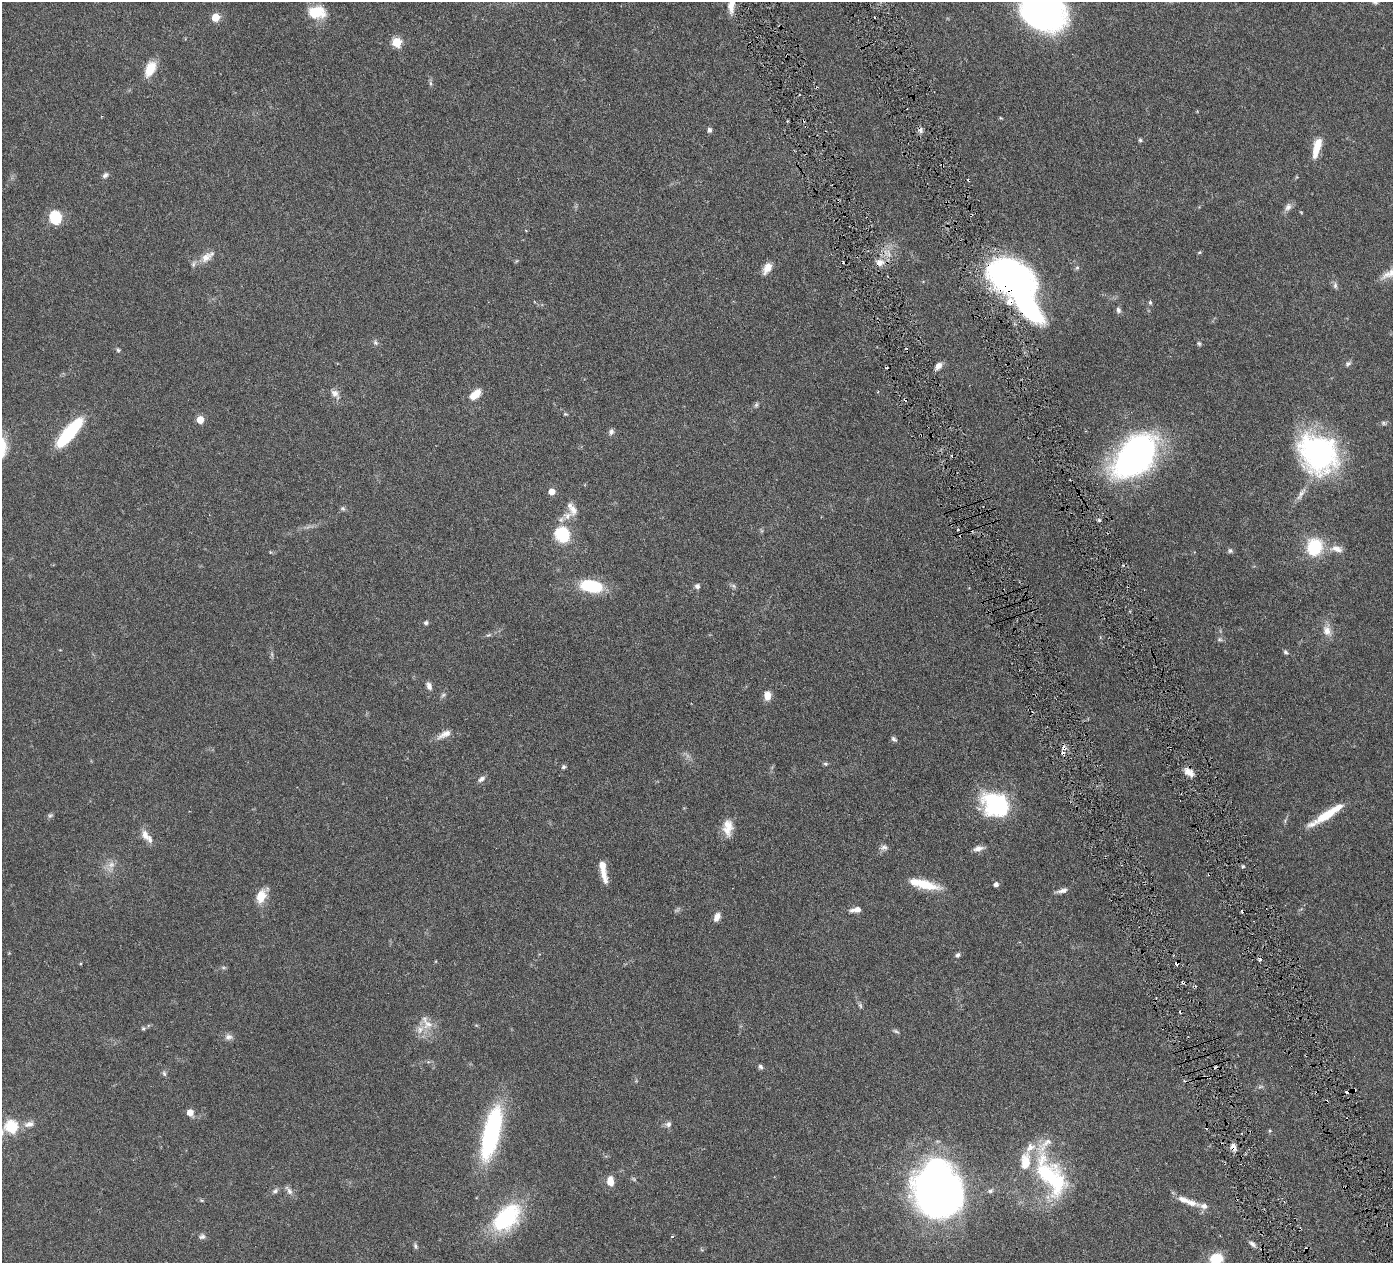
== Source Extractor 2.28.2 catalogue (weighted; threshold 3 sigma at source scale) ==
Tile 6 of 4 x 4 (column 2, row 2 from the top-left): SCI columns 1398-2788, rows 2826-4086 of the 5578 x 5520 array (HDU 1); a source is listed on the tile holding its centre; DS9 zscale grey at full resolution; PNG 1395 x 1265 px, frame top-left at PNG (2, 2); no overlay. Shown black and unused: <1% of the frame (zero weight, under 3 of 6 exposures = <1% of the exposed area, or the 3 px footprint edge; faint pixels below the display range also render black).
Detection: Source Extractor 2.28.2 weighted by HDU 2 'WHT'; one run over the whole footprint, this tile lists its part. Background 0.0851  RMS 0.0036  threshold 0.0146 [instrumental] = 3 sigma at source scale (4.09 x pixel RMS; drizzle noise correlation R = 1.36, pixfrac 0.8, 0.05/0.05 arcsec/px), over >= 5 px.
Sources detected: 144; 3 too faint to see at this stretch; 3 inside a brighter object's white glare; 17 cosmic-ray / hot-pixel residue — not listed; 12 inside a brighter listed object's ellipse — not listed separately; the other 109 listed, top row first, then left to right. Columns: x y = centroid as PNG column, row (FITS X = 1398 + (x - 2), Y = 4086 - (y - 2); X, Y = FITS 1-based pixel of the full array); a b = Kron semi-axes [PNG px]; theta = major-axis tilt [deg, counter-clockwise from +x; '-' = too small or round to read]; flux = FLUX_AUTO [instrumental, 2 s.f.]
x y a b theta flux
731 4 23 7 81 4.4
1042 11 38 31 -29 120
316 12 20 14 1 8.5
215 17 5 5 - 8.5
397 42 5 5 - 17
150 69 20 11 64 5.5
430 83 6 4 -89 0.59
709 130 6 5 - 0.95
1140 140 5 4 - 0.62
1317 147 25 8 75 5.5
105 175 9 6 44 0.95
1288 207 12 8 56 1.5
1301 212 5 3 - 0.26
55 218 14 12 -84 10
526 231 4 3 - 0.28
1199 252 5 4 - 0.4
207 257 23 10 36 3.6
879 263 11 9 18 2.7
767 268 14 8 57 3.1
1077 268 6 4 1 0.5
1011 278 49 32 -27 99
1335 285 9 6 -90 0.92
1150 302 6 5 - 0.57
1118 310 8 6 -73 0.95
375 343 7 6 - 0.76
1199 343 7 5 -49 0.52
118 350 5 5 - 0.48
1348 363 8 6 29 0.83
938 366 9 6 53 2.1
335 394 15 9 -50 2.1
475 394 14 8 41 4.2
756 405 8 5 64 0.65
565 414 7 3 -5 0.34
200 420 5 5 - 7.2
1383 423 6 5 - 0.57
611 432 9 7 66 0.98
69 433 33 9 50 26
1318 453 46 38 -48 59
1135 456 38 23 48 140
552 492 5 5 - 4
1301 494 23 6 58 2.5
343 508 7 6 - 0.67
567 516 20 9 22 3.4
562 534 14 12 -49 16
1314 547 16 14 70 16
1337 549 18 9 -16 3
1230 551 7 6 - 0.7
270 552 4 4 - 0.31
591 586 21 11 -10 17
697 586 7 6 - 1
734 586 7 4 -70 0.59
426 623 5 4 - 0.73
1327 631 14 10 -66 3
489 635 8 4 21 0.64
1220 640 8 4 8 0.65
1285 652 7 5 -43 0.64
429 686 10 6 -68 1.5
443 695 7 4 45 0.63
767 696 9 7 87 3.4
444 734 21 8 27 2.6
894 739 8 5 -45 0.76
825 764 6 5 - 0.55
563 767 6 5 - 0.59
1189 772 13 7 -40 2.7
481 779 10 6 37 1.2
996 805 29 23 -33 31
1327 815 44 9 31 9.4
50 816 7 6 - 0.68
728 827 21 12 89 4.6
145 835 15 9 -69 2.6
884 847 10 7 6 1.2
978 849 12 7 15 1.9
1243 866 5 4 - 0.44
603 870 28 6 -78 5.1
924 884 34 9 -14 9.3
996 884 5 4 - 1.4
1062 891 14 5 13 1.5
261 896 13 9 69 5.9
857 909 8 6 -1 1.6
717 917 11 7 65 1.9
958 955 6 5 - 0.83
860 1005 9 5 -64 0.67
428 1024 17 13 -27 4.2
143 1028 5 5 - 0.49
228 1037 10 8 1 1.4
760 1067 7 6 - 0.77
164 1073 8 5 -72 0.72
1260 1087 7 4 19 0.55
190 1112 5 5 - 3.9
29 1124 15 8 14 2.1
668 1124 8 7 - 1.1
11 1127 6 6 - 33
1270 1131 5 4 - 0.39
491 1133 56 16 77 47
1233 1147 9 6 -76 1.6
1051 1176 53 24 -57 35
610 1181 10 6 -83 3.8
289 1190 16 6 -54 1.5
275 1191 9 6 33 0.95
939 1191 39 38 - 210
990 1191 8 5 10 0.84
1191 1203 22 8 -15 3.6
506 1218 39 23 45 28
672 1236 4 3 - 0.37
202 1237 8 6 4 0.96
1252 1244 11 6 -41 1.1
415 1246 8 5 -71 0.67
1306 1249 4 3 - 0.49
1216 1259 14 11 9 7.8
Overlapping masked pixels (flux is a lower limit): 5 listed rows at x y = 879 263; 1011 278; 1135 456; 1233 1147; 1306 1249
Isophote crosses this tile's border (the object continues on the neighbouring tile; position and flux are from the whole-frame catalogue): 3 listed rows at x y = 731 4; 1042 11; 1216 1259